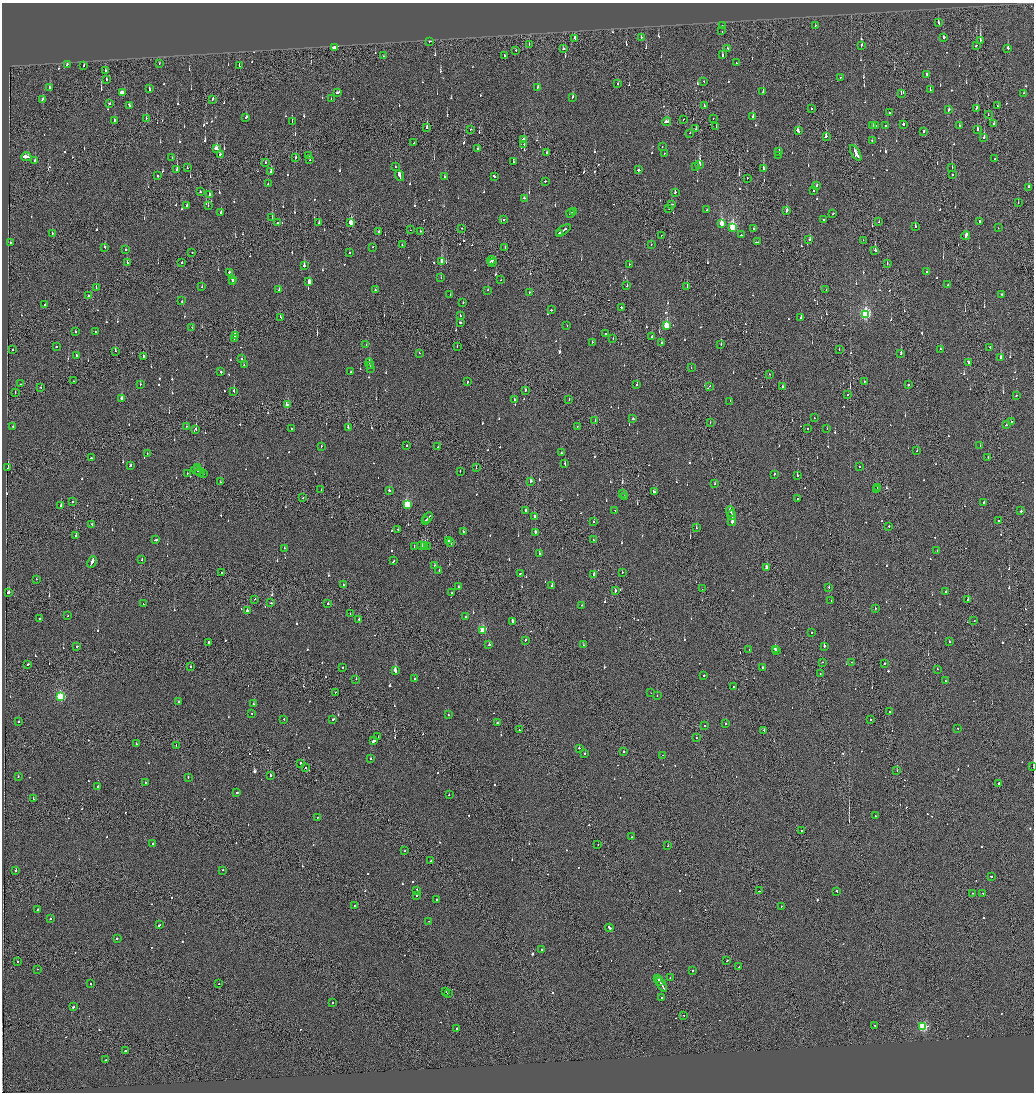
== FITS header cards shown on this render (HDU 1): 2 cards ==
NAXIS1  =                 2064
NAXIS2  =                 2180

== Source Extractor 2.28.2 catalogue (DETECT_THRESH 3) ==
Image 2064 x 2180 px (HDU 1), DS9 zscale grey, zoomed out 1/2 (1 PNG px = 2 x 2 image px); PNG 1036 x 1094 px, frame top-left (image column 1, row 2179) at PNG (2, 3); each listed source drawn as its Kron ellipse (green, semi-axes under 4 px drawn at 4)
Background -0.115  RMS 0.067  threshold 0.2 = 3 sigma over >= 5 px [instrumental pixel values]
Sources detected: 1085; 62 cannot appear on this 1/2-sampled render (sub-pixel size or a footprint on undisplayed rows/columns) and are neither listed nor drawn; of the other 1023, the 500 brightest by FLUX_AUTO listed and drawn (523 fainter detections omitted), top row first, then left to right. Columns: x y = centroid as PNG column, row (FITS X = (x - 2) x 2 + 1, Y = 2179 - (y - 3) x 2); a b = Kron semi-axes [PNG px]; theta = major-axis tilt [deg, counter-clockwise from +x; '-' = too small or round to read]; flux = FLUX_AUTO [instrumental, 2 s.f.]
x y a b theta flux
938 23 3 2 - 120
722 26 2 2 - 250
815 26 2 2 - 82
722 31 2 2 - 69
641 37 2 2 - 86
944 37 2 2 - 250
575 38 3 1 - 140
980 40 2 2 - 420
430 41 3 2 - 160
529 44 2 1 - 64
861 45 3 2 - 190
976 46 2 1 - 92
335 47 2 2 - 780
563 48 2 2 - 280
728 48 2 2 - 150
1008 48 2 2 - 270
516 50 2 2 - 82
722 55 2 2 - 140
383 56 2 1 - 66
505 56 2 2 - 100
736 63 3 2 - 160
67 64 2 2 - 140
159 64 2 2 - 79
84 65 2 2 - 92
239 66 2 1 - 76
105 70 3 2 - 100
926 75 3 2 - 230
840 77 2 2 - 80
106 80 2 1 - 440
704 81 2 2 - 70
617 84 2 1 - 93
49 87 2 2 - 110
537 88 2 2 - 120
149 89 2 2 - 110
930 90 2 2 - 510
763 91 3 2 - 130
122 92 4 2 - 770
338 92 3 2 - 280
901 93 2 2 - 120
1024 93 2 2 - 68
573 97 3 2 - 98
42 99 3 2 - 110
213 99 3 1 - 220
331 99 2 2 - 81
110 103 2 2 - 140
129 105 4 2 - 300
704 106 2 2 - 250
997 106 2 2 - 110
811 108 2 1 - 1200
976 108 2 2 - 150
949 110 4 2 - 310
890 113 2 2 - 280
988 114 3 1 - 89
246 117 3 2 - 140
753 117 2 2 - 120
146 118 2 1 - 83
713 118 2 1 - 130
683 119 2 1 - 72
114 120 2 2 - 100
292 121 2 1 - 92
667 122 4 2 - 260
903 124 2 2 - 80
994 124 2 2 - 64
873 125 2 2 - 78
875 126 2 2 - 210
885 126 2 2 - 100
959 126 2 2 - 110
716 127 3 2 - 77
427 128 3 2 - 210
471 129 2 2 - 72
696 129 2 1 - 78
977 130 2 2 - 360
798 131 3 2 - 360
923 131 2 2 - 680
690 133 2 2 - 90
826 136 3 2 - 360
984 137 2 2 - 220
523 139 2 2 - 410
872 141 2 2 - 140
414 143 2 1 - 99
524 144 2 1 - 440
662 146 2 1 - 78
216 148 3 2 - 630
478 149 2 2 - 120
779 151 2 2 - 110
547 153 2 2 - 300
664 153 2 2 - 130
856 153 9 2 -59 1900
220 154 2 2 - 180
308 155 2 2 - 170
779 155 2 2 - 90
26 157 5 2 - 2800
172 158 2 1 - 64
296 158 2 2 - 140
995 159 2 2 - 66
310 160 2 2 - 130
35 161 2 2 - 480
265 162 2 1 - 96
513 162 2 1 - 360
699 164 3 2 - 670
395 166 2 2 - 84
695 166 3 2 - 64
952 167 2 2 - 110
187 168 2 2 - 120
763 169 2 2 - 340
177 170 3 2 - 530
638 170 3 2 - 400
271 171 3 2 - 150
399 175 6 2 -69 1700
952 175 2 2 - 88
158 176 2 2 - 61
494 176 3 2 - 110
444 177 2 2 - 92
747 178 2 1 - 310
545 181 2 2 - 190
268 184 2 2 - 70
817 185 2 2 - 91
1029 187 2 2 - 73
813 191 2 2 - 160
200 192 2 2 - 130
675 192 2 2 - 330
209 195 2 2 - 730
524 198 2 2 - 150
1018 203 2 1 - 61
672 204 2 2 - 79
187 205 2 2 - 95
208 205 2 2 - 71
669 208 2 1 - 130
707 210 2 2 - 220
787 211 3 2 - 240
221 212 2 2 - 160
574 212 3 1 - 190
571 213 4 2 - 320
833 214 2 2 - 200
272 217 2 2 - 380
823 219 2 2 - 130
504 220 2 2 - 210
879 222 2 1 - 87
980 222 2 2 - 200
278 223 2 2 - 560
319 223 2 2 - 120
351 223 4 2 - 320
722 224 3 2 - 890
915 226 3 2 - 110
733 227 4 3 - 1300
462 228 2 1 - 64
998 228 2 2 - 62
754 229 2 2 - 100
410 230 2 1 - 380
563 230 8 2 36 520
379 231 2 1 - 420
420 231 2 2 - 74
52 233 2 2 - 66
559 233 2 1 - 110
661 235 2 1 - 71
741 235 2 2 - 310
966 236 4 2 - 360
809 240 3 2 - 200
863 240 2 1 - 76
758 242 2 2 - 76
11 243 2 2 - 710
402 245 2 2 - 68
651 245 2 2 - 80
105 247 2 2 - 64
373 247 2 2 - 90
505 248 2 1 - 150
126 250 2 2 - 95
875 250 2 2 - 140
192 252 2 2 - 120
349 252 2 1 - 140
492 260 5 2 - 280
442 261 3 2 - 250
182 262 2 2 - 270
493 262 2 2 - 130
127 263 2 2 - 180
887 264 2 1 - 74
629 265 2 2 - 110
304 266 2 2 - 700
229 272 2 2 - 380
926 272 2 2 - 150
441 278 2 2 - 72
232 279 2 2 - 290
501 280 2 2 - 73
233 281 3 2 - 410
309 282 3 2 - 1200
948 285 2 2 - 73
627 286 2 2 - 200
202 287 2 2 - 85
687 287 2 2 - 77
96 288 2 1 - 91
279 290 2 2 - 76
375 290 2 1 - 94
488 290 2 2 - 65
826 290 2 2 - 76
529 292 2 2 - 75
1001 294 2 2 - 370
89 295 2 1 - 120
450 295 2 1 - 110
182 301 2 2 - 170
463 302 2 2 - 95
45 304 2 2 - 62
621 307 2 2 - 340
551 310 2 2 - 88
865 314 4 3 - 2000
460 316 2 1 - 62
281 317 3 2 - 81
801 318 2 1 - 1300
460 323 2 2 - 460
567 325 2 2 - 70
667 326 3 3 - 510
192 328 2 1 - 62
95 331 2 2 - 230
76 332 2 2 - 62
605 333 2 2 - 100
235 336 3 2 - 240
652 336 3 2 - 220
234 338 2 2 - 610
613 338 2 1 - 73
592 342 2 2 - 88
662 343 2 1 - 150
366 344 2 2 - 65
721 345 2 1 - 90
56 346 2 2 - 71
457 347 2 2 - 270
990 347 2 2 - 130
839 349 2 1 - 160
941 349 2 2 - 63
13 350 2 2 - 160
115 351 2 1 - 65
419 353 2 2 - 73
901 353 2 2 - 690
77 355 2 1 - 250
143 357 2 2 - 230
1001 357 2 2 - 360
242 359 2 1 - 88
968 362 3 2 - 220
369 363 5 2 - 470
244 365 2 2 - 130
370 366 2 2 - 300
371 368 2 2 - 410
691 368 2 2 - 80
221 372 2 2 - 160
351 372 2 2 - 96
770 374 2 1 - 94
73 381 2 1 - 73
467 381 2 2 - 170
865 381 2 1 - 66
20 384 2 1 - 110
637 384 2 2 - 62
140 385 2 2 - 83
909 385 2 2 - 430
710 386 2 2 - 220
41 387 2 1 - 100
782 387 2 2 - 65
525 390 3 2 - 720
234 391 3 2 - 200
15 393 2 1 - 180
848 395 2 2 - 190
1016 396 2 1 - 66
121 398 2 2 - 520
569 399 2 1 - 100
514 400 2 2 - 100
730 401 2 2 - 120
287 404 4 2 - 200
814 418 2 2 - 360
633 419 2 2 - 330
595 421 4 2 - 340
710 422 2 1 - 76
1011 422 2 2 - 300
1006 425 2 2 - 130
186 426 2 1 - 64
577 426 2 2 - 110
13 427 2 2 - 73
292 428 2 2 - 65
348 428 2 2 - 620
827 428 2 1 - 62
196 429 2 2 - 290
808 429 2 2 - 62
321 446 2 2 - 100
407 446 2 2 - 77
980 446 2 1 - 67
438 447 2 2 - 100
917 451 2 2 - 140
147 453 2 1 - 140
561 453 2 2 - 63
988 457 2 2 - 88
91 458 2 2 - 170
565 464 3 2 - 79
130 466 4 2 - 140
859 466 2 2 - 72
198 467 2 2 - 310
8 468 2 1 - 360
476 468 2 2 - 62
197 470 6 2 -19 450
460 471 2 2 - 82
200 472 4 2 - 370
187 473 2 1 - 70
203 474 2 2 - 110
774 474 2 2 - 86
797 475 2 1 - 330
531 481 2 2 - 120
221 482 2 2 - 70
715 484 2 2 - 81
878 488 2 2 - 150
321 490 2 2 - 66
877 490 2 2 - 170
389 491 2 2 - 74
654 492 4 2 - 580
622 493 2 2 - 67
624 496 2 1 - 100
303 498 2 1 - 110
797 499 2 2 - 85
73 502 2 2 - 93
984 502 3 2 - 580
407 504 3 3 - 900
61 506 3 2 - 130
526 510 2 2 - 180
615 510 2 2 - 86
730 511 5 2 - 360
1021 511 3 2 - 180
732 515 5 2 - 410
534 517 2 2 - 370
428 518 6 1 47 410
426 520 3 2 - 180
999 520 2 2 - 79
732 521 5 2 - 390
593 522 2 2 - 100
92 525 3 1 - 150
889 526 2 2 - 300
696 528 2 2 - 730
398 529 2 2 - 71
463 531 2 2 - 220
535 532 2 2 - 710
76 535 2 2 - 62
156 540 3 2 - 170
449 540 2 2 - 210
593 540 2 2 - 88
450 543 3 1 - 200
425 545 3 2 - 220
422 546 3 2 - 250
414 547 2 2 - 76
427 547 2 2 - 95
284 548 2 2 - 80
937 551 2 2 - 110
539 554 2 2 - 180
142 559 2 2 - 70
394 561 3 2 - 350
92 562 6 2 63 570
434 566 2 2 - 83
767 567 2 2 - 120
439 571 2 2 - 80
221 572 2 1 - 64
622 572 2 2 - 83
520 573 2 2 - 220
593 574 2 2 - 80
36 579 2 2 - 65
343 585 2 2 - 180
552 586 2 2 - 640
458 587 2 2 - 66
829 588 2 2 - 81
702 589 2 1 - 79
615 591 3 1 - 170
946 591 2 2 - 130
8 592 4 2 - 1000
452 593 2 2 - 110
255 599 2 2 - 88
831 600 2 1 - 120
968 600 2 2 - 640
271 603 2 2 - 110
328 603 2 2 - 130
143 604 2 1 - 160
582 605 2 2 - 78
875 608 2 2 - 130
247 611 2 2 - 340
350 614 2 2 - 98
68 616 2 2 - 110
466 617 2 2 - 80
39 619 2 1 - 150
359 620 2 1 - 650
974 620 2 1 - 120
512 622 2 2 - 990
483 630 3 3 - 670
811 633 2 2 - 87
525 640 2 2 - 80
208 642 2 2 - 120
949 642 2 2 - 89
489 645 2 1 - 140
583 645 2 2 - 98
77 646 2 2 - 250
824 646 2 2 - 800
775 649 3 2 - 210
749 650 2 1 - 63
777 650 2 1 - 100
823 662 2 2 - 99
852 662 2 1 - 88
28 664 2 2 - 120
885 664 2 2 - 96
190 667 2 1 - 81
343 667 2 2 - 98
763 668 2 2 - 160
937 669 2 2 - 64
395 670 3 2 - 1000
820 674 2 2 - 77
704 675 2 2 - 230
356 679 2 2 - 160
414 679 2 2 - 77
945 681 2 1 - 100
733 687 2 2 - 65
335 692 2 1 - 320
651 693 2 1 - 68
657 696 2 2 - 69
61 697 3 3 - 1400
178 702 2 2 - 70
254 704 2 2 - 79
890 712 2 2 - 69
251 713 2 2 - 81
449 715 2 2 - 120
284 719 2 2 - 67
333 719 2 2 - 140
871 719 2 2 - 73
19 722 2 2 - 63
497 723 2 2 - 280
726 724 2 2 - 200
704 725 2 2 - 110
958 728 2 2 - 82
519 730 2 2 - 87
764 730 2 2 - 160
378 736 2 1 - 210
696 737 2 1 - 100
374 741 4 2 - 350
136 744 2 1 - 100
176 745 2 2 - 68
579 748 2 2 - 220
624 751 2 1 - 400
585 754 2 2 - 120
663 755 2 2 - 67
370 759 2 2 - 61
301 763 2 2 - 670
1033 767 2 1 - 130
305 768 2 2 - 66
897 771 2 2 - 88
18 776 2 2 - 120
270 776 2 2 - 88
188 777 2 2 - 63
146 782 2 2 - 73
999 783 2 2 - 380
98 786 2 2 - 600
237 793 2 1 - 400
449 795 2 2 - 66
33 799 2 1 - 66
875 816 2 2 - 93
317 818 2 2 - 64
801 831 2 2 - 110
632 837 2 2 - 100
152 843 2 2 - 100
598 845 2 1 - 68
668 846 2 2 - 72
405 851 2 2 - 89
431 861 2 2 - 190
223 870 2 2 - 89
16 871 2 2 - 220
991 877 2 2 - 180
417 891 2 2 - 540
759 891 3 2 - 120
837 891 2 2 - 220
973 893 2 1 - 64
983 893 2 2 - 71
417 895 2 2 - 210
436 900 3 2 - 490
355 905 2 2 - 80
781 906 2 2 - 110
38 910 2 2 - 78
50 919 2 2 - 90
429 921 2 1 - 73
159 925 3 2 - 180
609 928 4 2 - 350
117 938 2 2 - 130
542 950 2 2 - 80
727 960 2 2 - 110
18 962 2 2 - 84
739 967 2 2 - 120
37 969 2 1 - 64
693 971 2 2 - 78
670 977 2 1 - 62
658 979 3 2 - 190
660 981 3 1 - 210
91 984 2 2 - 170
219 984 2 1 - 130
661 984 9 2 -59 810
446 992 2 2 - 83
448 993 2 2 - 73
662 998 2 2 - 150
332 1003 2 2 - 85
73 1007 3 2 - 99
683 1015 2 1 - 78
875 1026 2 2 - 78
923 1026 3 3 - 1200
457 1028 2 2 - 770
125 1051 2 2 - 120
106 1060 2 2 - 140
At the frame edge (FLAGS 8, measured only in part): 1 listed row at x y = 1033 767
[523 fainter detections neither listed nor drawn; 62 sub-pixel or undisplayed-footprint detections neither listed nor drawn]